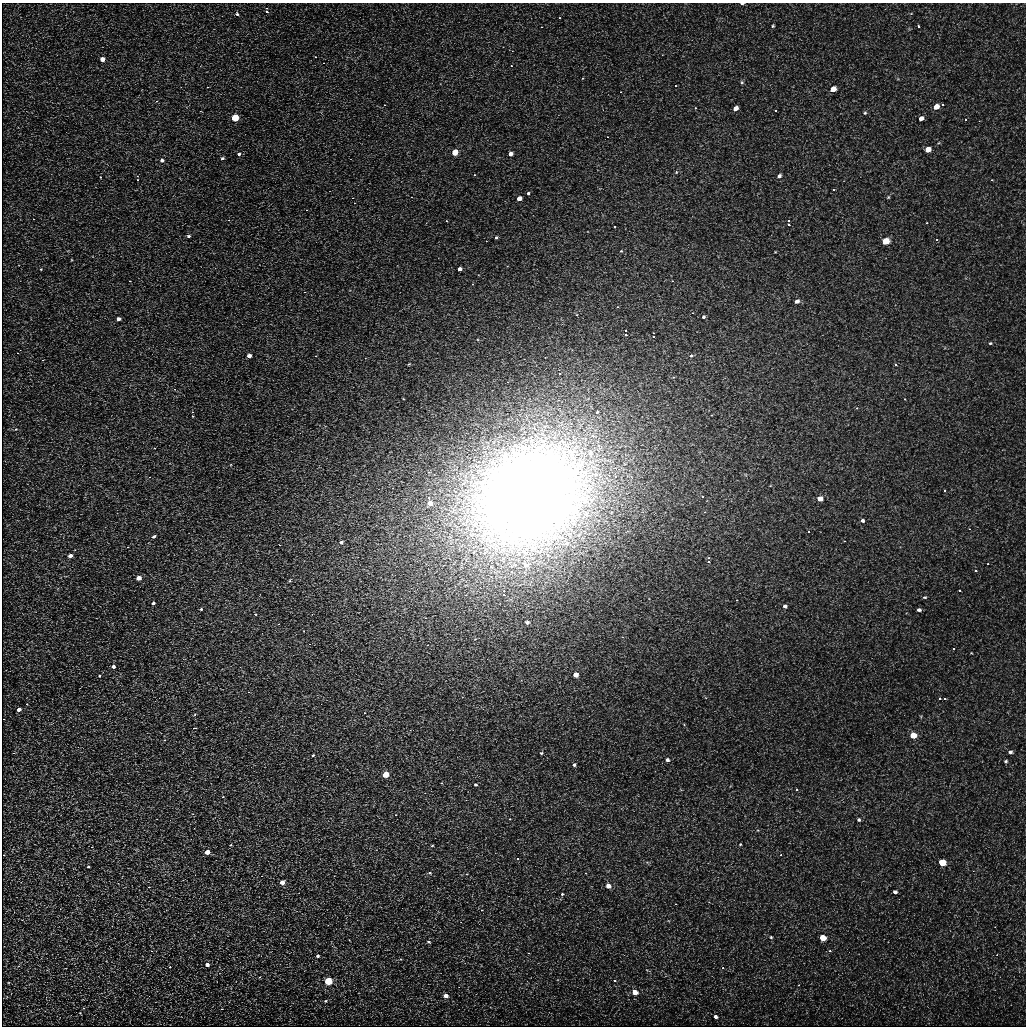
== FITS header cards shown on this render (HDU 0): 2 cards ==
NAXIS1  =                 1024
NAXIS2  =                 1024

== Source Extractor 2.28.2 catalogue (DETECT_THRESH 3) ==
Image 1024 x 1024 px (HDU 0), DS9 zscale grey, 1 PNG px = 1 image px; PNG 1028 x 1028 px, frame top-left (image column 1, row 1024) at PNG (2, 3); no overlay
Background 4.76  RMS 3.3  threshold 10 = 3 sigma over >= 5 px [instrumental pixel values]
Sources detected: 164; all 164 listed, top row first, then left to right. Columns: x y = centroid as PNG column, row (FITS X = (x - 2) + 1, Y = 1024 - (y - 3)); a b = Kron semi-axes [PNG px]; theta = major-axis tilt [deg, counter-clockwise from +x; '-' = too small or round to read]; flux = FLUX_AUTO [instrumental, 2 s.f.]
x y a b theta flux
742 4 4 2 - 360
266 12 3 3 - 23000
237 14 5 4 - 420
559 18 3 2 - 230
773 26 4 3 - 250
918 26 3 3 - 330
315 57 3 2 - 260
102 59 4 4 - 2500
323 63 3 2 - 350
511 66 3 2 - 400
742 82 6 5 - 310
675 86 3 2 - 200
207 87 3 2 - 230
833 89 5 4 - 4500
156 101 4 3 - 520
384 105 4 4 - 300
942 105 3 3 - 320
936 107 5 4 - 3500
695 108 3 3 - 220
735 108 4 4 - 2000
775 111 3 3 - 960
865 113 6 5 - 350
235 118 4 4 - 30000
921 118 5 4 - 1300
965 120 3 3 - 280
928 150 5 4 - 3800
455 153 4 4 - 12000
239 154 5 5 - 580
510 154 4 4 - 1900
222 158 5 4 - 500
162 160 5 5 - 880
474 175 3 2 - 390
779 176 5 4 - 770
100 177 3 3 - 530
137 180 3 3 - 240
834 190 5 4 - 270
528 193 4 3 - 300
888 197 5 4 - 310
352 198 3 2 - 140
519 199 4 4 - 2000
306 210 4 3 - 160
33 219 3 3 - 190
446 221 3 3 - 440
788 225 3 3 - 53000
614 227 3 2 - 400
188 236 4 3 - 520
496 238 3 3 - 430
936 240 3 3 - 330
885 241 5 4 - 11000
621 251 4 4 - 200
41 269 5 4 - 250
459 269 4 3 - 1700
304 292 3 2 - 230
797 301 4 3 - 1200
703 317 4 3 - 420
118 319 4 3 - 1200
625 335 3 3 - 43000
653 337 3 3 - 3700
990 343 5 4 - 260
249 356 4 3 - 2000
316 356 3 2 - 110
691 356 5 4 - 310
409 364 3 2 - 180
896 365 4 3 - 370
559 374 3 3 - 3500
597 412 5 4 - 300
192 416 3 2 - 14000
16 429 4 3 - 150
154 448 3 3 - 200
590 453 15 10 -80 3200
149 477 4 3 - 340
615 477 5 4 - 470
541 482 3 3 - 3400
945 491 3 2 - 230
529 496 130 100 35 400000
702 497 4 3 - 340
429 498 3 3 - 1200
820 499 4 4 - 3600
430 503 4 4 - 3700
862 520 4 4 - 550
809 532 3 3 - 570
154 536 4 3 - 610
341 542 5 5 - 760
566 543 11 8 -82 1900
128 547 3 3 - 220
70 556 4 3 - 1700
709 562 3 3 - 18000
526 565 10 9 - 1800
491 567 6 5 - 660
976 571 3 3 - 3300
139 578 4 3 - 3900
290 580 5 3 - 220
960 591 3 3 - 690
504 595 3 3 - 33000
925 597 4 3 - 250
153 603 4 3 - 910
785 606 4 4 - 750
201 609 3 3 - 290
919 610 4 3 - 590
255 614 3 3 - 180
425 618 5 4 - 350
527 622 4 3 - 690
278 624 3 2 - 210
954 649 3 2 - 300
113 666 3 3 - 1200
575 675 4 4 - 4000
99 676 4 4 - 220
249 692 3 3 - 300
945 699 4 3 - 410
19 709 4 3 - 1500
365 713 3 3 - 260
195 714 4 3 - 190
195 728 4 2 - 160
913 735 5 4 - 6500
164 740 3 3 - 210
1010 752 5 4 - 480
14 753 3 2 - 330
541 753 4 3 - 290
313 755 3 3 - 260
667 760 5 4 - 760
1006 761 5 4 - 290
574 765 4 3 - 430
385 774 4 4 - 14000
442 783 3 3 - 200
476 784 4 4 - 350
797 790 4 3 - 220
223 797 3 2 - 490
396 815 2 2 - 160
510 819 3 3 - 250
859 820 4 4 - 360
740 844 3 3 - 210
230 845 3 2 - 200
432 845 4 3 - 200
92 847 5 4 - 320
207 852 4 3 - 4500
4 855 3 3 - 130
781 855 4 3 - 180
518 859 3 3 - 710
942 862 5 4 - 15000
88 867 5 5 - 320
430 873 6 5 - 360
282 882 4 4 - 2600
608 886 4 4 - 2800
149 887 4 4 - 290
895 892 4 3 - 680
562 894 5 4 - 310
771 937 4 4 - 240
822 938 4 4 - 9200
429 942 5 4 - 390
830 951 4 3 - 330
318 956 4 4 - 570
207 964 4 4 - 1300
170 967 5 4 - 290
723 968 3 3 - 330
260 977 4 3 - 190
328 981 4 4 - 29000
615 981 3 3 - 740
635 992 4 4 - 4300
445 996 4 4 - 1800
326 1001 6 4 21 400
84 1008 4 3 - 530
222 1009 3 2 - 780
80 1013 5 3 - 230
716 1016 5 4 - 740
At the frame edge (FLAGS 8, measured only in part): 1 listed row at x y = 742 4